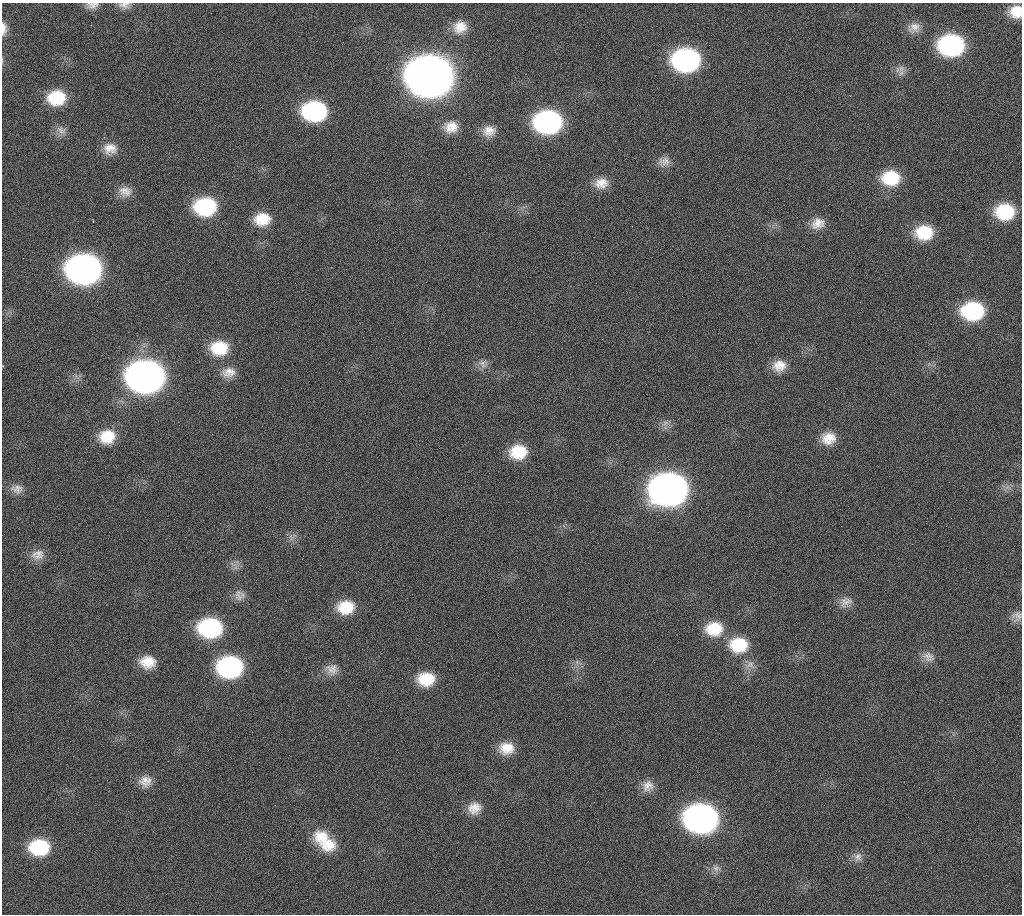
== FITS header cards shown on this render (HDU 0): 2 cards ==
NAXIS1  =                 1020 / length of data axis 1
NAXIS2  =                 912  / length of data axis 2

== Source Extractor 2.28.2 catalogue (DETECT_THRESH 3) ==
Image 1020 x 912 px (HDU 0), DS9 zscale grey, 1 PNG px = 1 image px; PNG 1024 x 916 px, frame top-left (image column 1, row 912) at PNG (2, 3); no overlay
Background 404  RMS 20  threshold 59.3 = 3 sigma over >= 5 px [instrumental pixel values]
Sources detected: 67; all 67 listed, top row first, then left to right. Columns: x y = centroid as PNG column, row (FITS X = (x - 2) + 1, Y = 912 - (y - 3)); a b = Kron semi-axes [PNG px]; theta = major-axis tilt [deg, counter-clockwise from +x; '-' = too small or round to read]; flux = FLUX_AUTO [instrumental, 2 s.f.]
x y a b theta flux
92 5 16 8 4 8.8e+03
124 5 16 9 -1 9.0e+03
1016 12 14 13 - 2.5e+04
91 25 2 2 - 4.9e+03
460 27 18 15 22 2.3e+04
914 28 17 14 20 1.4e+04
3 29 16 6 90 9.9e+03
951 45 19 15 0 2.4e+05
686 60 20 16 1 3.4e+05
901 68 11 9 -3 8.5e+03
430 76 23 19 0 4.5e+06
56 98 18 15 8 5.6e+04
314 111 20 16 -1 1.9e+05
548 122 20 16 2 3.4e+05
451 127 18 15 2 2.1e+04
61 130 16 10 -34 1.0e+04
489 131 17 13 9 1.6e+04
110 148 18 15 1 1.9e+04
664 161 16 12 7 1.2e+04
891 178 20 16 -1 5.7e+04
601 183 18 14 10 2.0e+04
125 191 17 13 -7 1.5e+04
205 207 20 16 3 1.2e+05
1005 212 19 16 2 7.5e+04
262 219 18 15 7 3.4e+04
818 223 17 14 24 1.7e+04
924 232 19 15 3 5.2e+04
23 258 2 2 - 5.4e+03
84 269 21 17 1 1.0e+06
860 302 2 2 - 2.7e+03
973 311 20 16 2 1.3e+05
219 348 21 17 2 5.0e+04
483 364 13 12 - 1.0e+04
779 366 18 15 17 2.2e+04
228 372 19 13 7 1.7e+04
146 377 22 18 0 1.5e+06
665 423 11 6 22 6.2e+03
107 437 18 15 14 3.7e+04
828 438 18 15 10 2.5e+04
518 452 19 15 7 4.7e+04
17 489 17 12 -5 1.2e+04
669 489 22 18 2 1.5e+06
291 537 10 6 -66 5.6e+03
38 555 18 14 9 1.5e+04
239 595 17 11 -80 1.1e+04
846 602 18 13 29 1.4e+04
346 607 19 15 5 4.2e+04
1017 616 14 12 64 9.8e+03
210 628 20 16 -1 1.7e+05
714 629 21 17 1 4.4e+04
738 645 23 18 -1 5.5e+04
928 657 18 12 -23 1.3e+04
148 662 18 14 -2 2.8e+04
750 665 13 9 19 1.0e+04
230 667 20 16 1 2.5e+05
332 669 15 15 - 1.5e+04
426 679 19 15 0 4.2e+04
507 748 18 14 1 2.6e+04
145 781 16 15 - 1.7e+04
648 786 16 15 - 1.6e+04
474 808 17 14 23 2.0e+04
701 818 21 17 -2 8.7e+05
322 836 22 18 0 3.6e+04
328 845 23 17 6 3.5e+04
39 847 20 16 1 8.3e+04
858 857 13 11 64 9.9e+03
716 868 12 10 -14 9.1e+03
At the frame edge (FLAGS 8, measured only in part): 4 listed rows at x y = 92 5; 124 5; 1016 12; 3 29